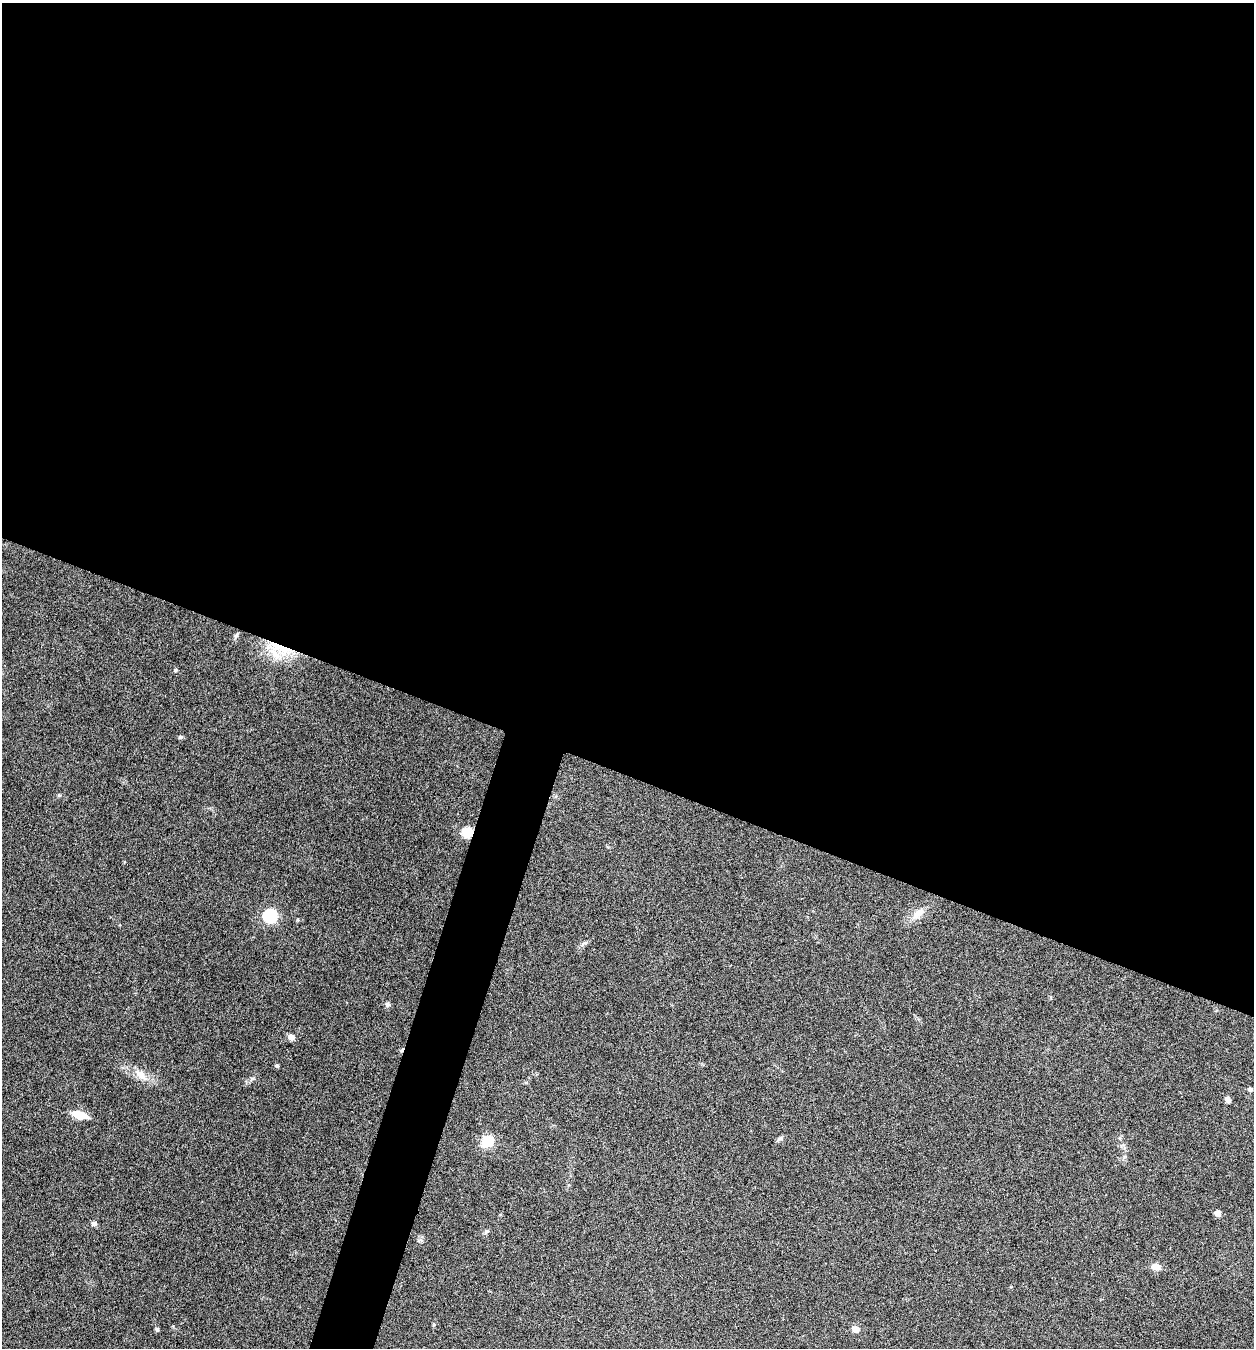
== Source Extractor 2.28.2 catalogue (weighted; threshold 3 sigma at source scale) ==
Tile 3 of 4 x 4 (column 3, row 1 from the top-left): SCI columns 2767-4018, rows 4039-5384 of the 5405 x 5390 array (HDU 1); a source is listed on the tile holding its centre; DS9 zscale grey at full resolution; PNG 1256 x 1350 px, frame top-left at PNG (2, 3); no overlay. Shown black and unused: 60% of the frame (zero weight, under 5 of 9 exposures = <1% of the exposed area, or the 3 px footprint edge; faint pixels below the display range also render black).
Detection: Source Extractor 2.28.2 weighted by HDU 2 'WHT'; one run over the whole footprint, this tile lists its part. Background 0.261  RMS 0.0066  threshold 0.0271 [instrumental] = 3 sigma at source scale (4.09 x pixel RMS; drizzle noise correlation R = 1.36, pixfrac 0.8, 0.05/0.05 arcsec/px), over >= 5 px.
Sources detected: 23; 1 cosmic-ray / hot-pixel residue — not listed; the other 22 listed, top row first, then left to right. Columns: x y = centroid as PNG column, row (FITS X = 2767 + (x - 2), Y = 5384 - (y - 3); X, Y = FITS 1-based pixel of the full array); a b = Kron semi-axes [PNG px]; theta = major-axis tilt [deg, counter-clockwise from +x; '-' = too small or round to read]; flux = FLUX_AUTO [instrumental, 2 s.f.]
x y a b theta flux
236 636 8 5 63 1.3
281 648 39 12 -24 22
175 670 6 3 71 0.68
180 737 6 5 - 0.86
468 832 6 5 - 40
918 913 20 9 38 6.5
270 916 7 6 - 91
387 1004 7 6 - 1.4
291 1037 7 6 - 3.2
277 1065 5 4 - 0.88
141 1075 21 9 -42 6.8
1250 1090 5 4 - 1.9
1227 1099 7 6 - 1.9
80 1115 14 7 -16 11
779 1139 9 5 27 1.3
487 1141 13 11 36 12
1217 1213 5 4 - 5.8
94 1224 7 6 - 1.7
486 1231 7 5 19 1.1
1156 1267 10 7 -10 4.8
157 1329 5 5 - 1.1
856 1329 5 5 - 7.4
Overlapping masked pixels (flux is a lower limit): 2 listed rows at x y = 281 648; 468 832
Unlisted compact peaks at least as high as the median listed source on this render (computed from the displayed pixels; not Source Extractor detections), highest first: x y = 59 795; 252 1078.